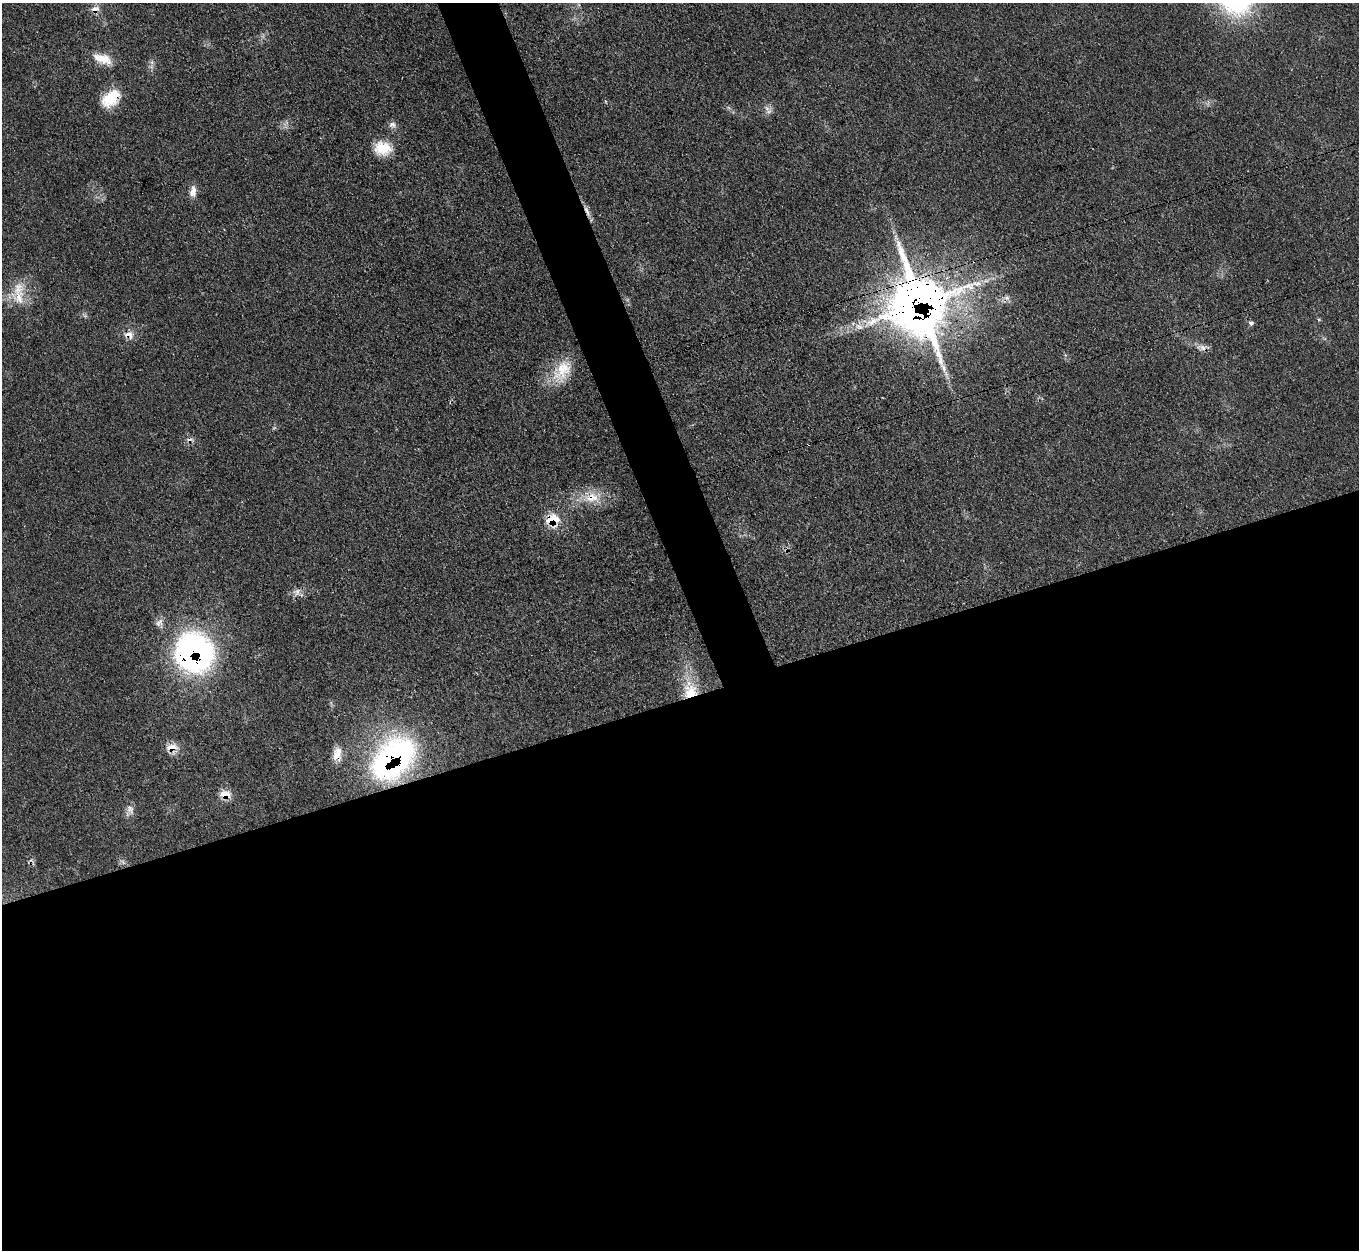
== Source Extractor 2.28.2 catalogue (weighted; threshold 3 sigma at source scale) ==
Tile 15 of 4 x 4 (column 3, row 4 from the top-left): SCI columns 2716-4072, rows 279-1526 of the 5432 x 5415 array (HDU 1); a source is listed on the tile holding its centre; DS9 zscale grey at full resolution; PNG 1361 x 1252 px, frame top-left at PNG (2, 3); no overlay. Shown black and unused: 47% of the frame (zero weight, under 3 of 4 exposures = <1% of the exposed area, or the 3 px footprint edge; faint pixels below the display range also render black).
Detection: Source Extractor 2.28.2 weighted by HDU 2 'WHT'; one run over the whole footprint, this tile lists its part. Background 0.0638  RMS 0.0063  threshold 0.0284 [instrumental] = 3 sigma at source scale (4.5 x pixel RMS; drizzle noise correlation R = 1.50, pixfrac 1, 0.05/0.05 arcsec/px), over >= 5 px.
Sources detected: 32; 1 too faint to see at this stretch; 3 cosmic-ray / hot-pixel residue — not listed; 1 inside a brighter listed object's ellipse — not listed separately; the other 27 listed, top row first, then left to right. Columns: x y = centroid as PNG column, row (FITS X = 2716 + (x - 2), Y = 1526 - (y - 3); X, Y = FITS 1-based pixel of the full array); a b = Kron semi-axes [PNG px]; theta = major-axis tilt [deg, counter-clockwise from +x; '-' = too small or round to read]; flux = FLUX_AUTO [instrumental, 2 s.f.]
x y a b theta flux
95 9 10 8 17 4.7
102 59 26 11 -18 11
111 98 25 15 40 19
767 108 8 6 -53 2.7
392 124 10 7 -12 2.7
383 148 20 16 -11 16
193 192 15 8 83 4.9
587 211 19 5 -66 4.1
18 288 22 15 82 13
920 304 32 27 -75 1300
1251 323 6 6 - 1.8
859 327 14 8 -17 5.1
129 335 15 10 -6 5.4
1202 347 15 8 -17 4.1
562 371 35 18 61 20
592 498 21 15 -6 14
552 520 14 13 - 16
786 550 7 4 54 1.6
297 592 13 9 24 3.7
194 652 36 36 - 200
690 691 23 21 74 21
172 747 17 9 10 6.9
337 754 19 11 86 7.9
393 758 45 29 44 180
225 794 15 9 -9 7
130 809 15 10 -63 3.9
123 861 10 3 -22 1.3
Overlapping masked pixels (flux is a lower limit): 14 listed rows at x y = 95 9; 111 98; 587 211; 920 304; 129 335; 592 498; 552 520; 786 550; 194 652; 690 691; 172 747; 337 754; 393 758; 225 794